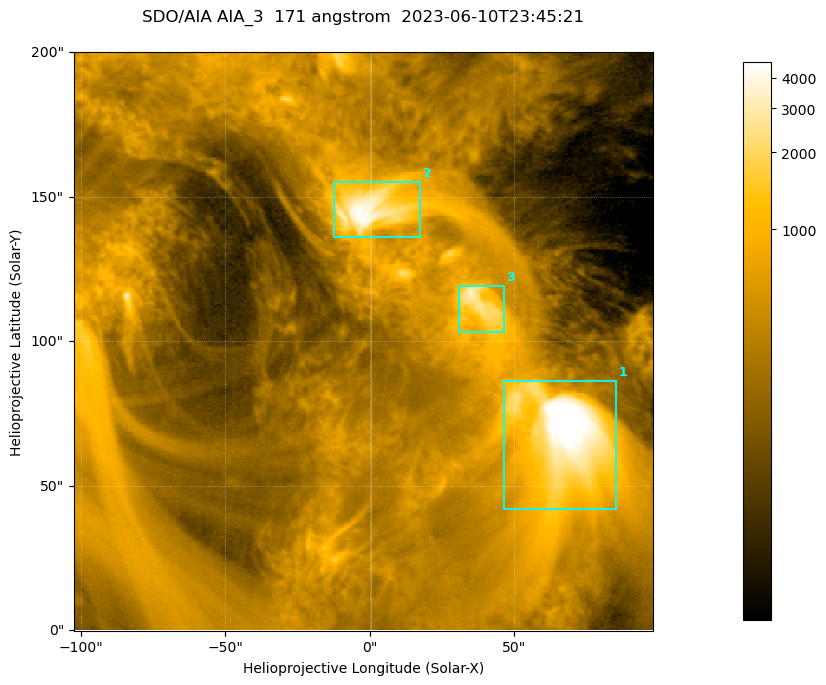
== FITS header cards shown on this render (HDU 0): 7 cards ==
TELESCOP= 'SDO/AIA '           / For AIA: SDO/AIA
INSTRUME= 'AIA_3   '           / For AIA: AIA_ATA1, AIA_ATA2, AIA_ATA3 or AIA_AT
WAVELNTH=                  171 / [angstrom] Wavelength
WAVEUNIT= 'angstrom'           / Wavelength unit: angstrom
DATE-OBS= '2023-06-10T23:45:21.351' / [ISO] Date when observation started; ISO 8
CTYPE1  = 'HPLN-TAN'           / CTYPE1; Typically HPLN
CTYPE2  = 'HPLT-TAN'           / CTYPE2; Typically HPLT

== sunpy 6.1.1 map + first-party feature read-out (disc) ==
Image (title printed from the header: SDO/AIA AIA_3  171 angstrom  2023-06-10T23:45:21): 334 x 334 px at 0.599 arcsec/px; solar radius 945 arcsec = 1577 px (partial field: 1.4% of the solar disc is inside the frame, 100% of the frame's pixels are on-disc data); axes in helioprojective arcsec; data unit not stated in the header (colour bar unlabelled)
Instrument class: DISC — disc imager (sunpy class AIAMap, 171 A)
Bright regions (active regions / flare kernels): reference = the on-disc median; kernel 3 px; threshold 5 sigma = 1095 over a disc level ~354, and >= 1.15x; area >= 111 px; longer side >= 4 px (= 2.4 arcsec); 3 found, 3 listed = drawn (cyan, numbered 1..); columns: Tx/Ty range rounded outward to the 2 arcsec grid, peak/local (2 s.f.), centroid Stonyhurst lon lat
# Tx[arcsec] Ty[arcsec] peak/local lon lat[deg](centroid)
1 46..86 42..86 19 +4 +4
2 -14..18 136..156 12 +0 +9
3 30..46 102..120 9.2 +2 +7